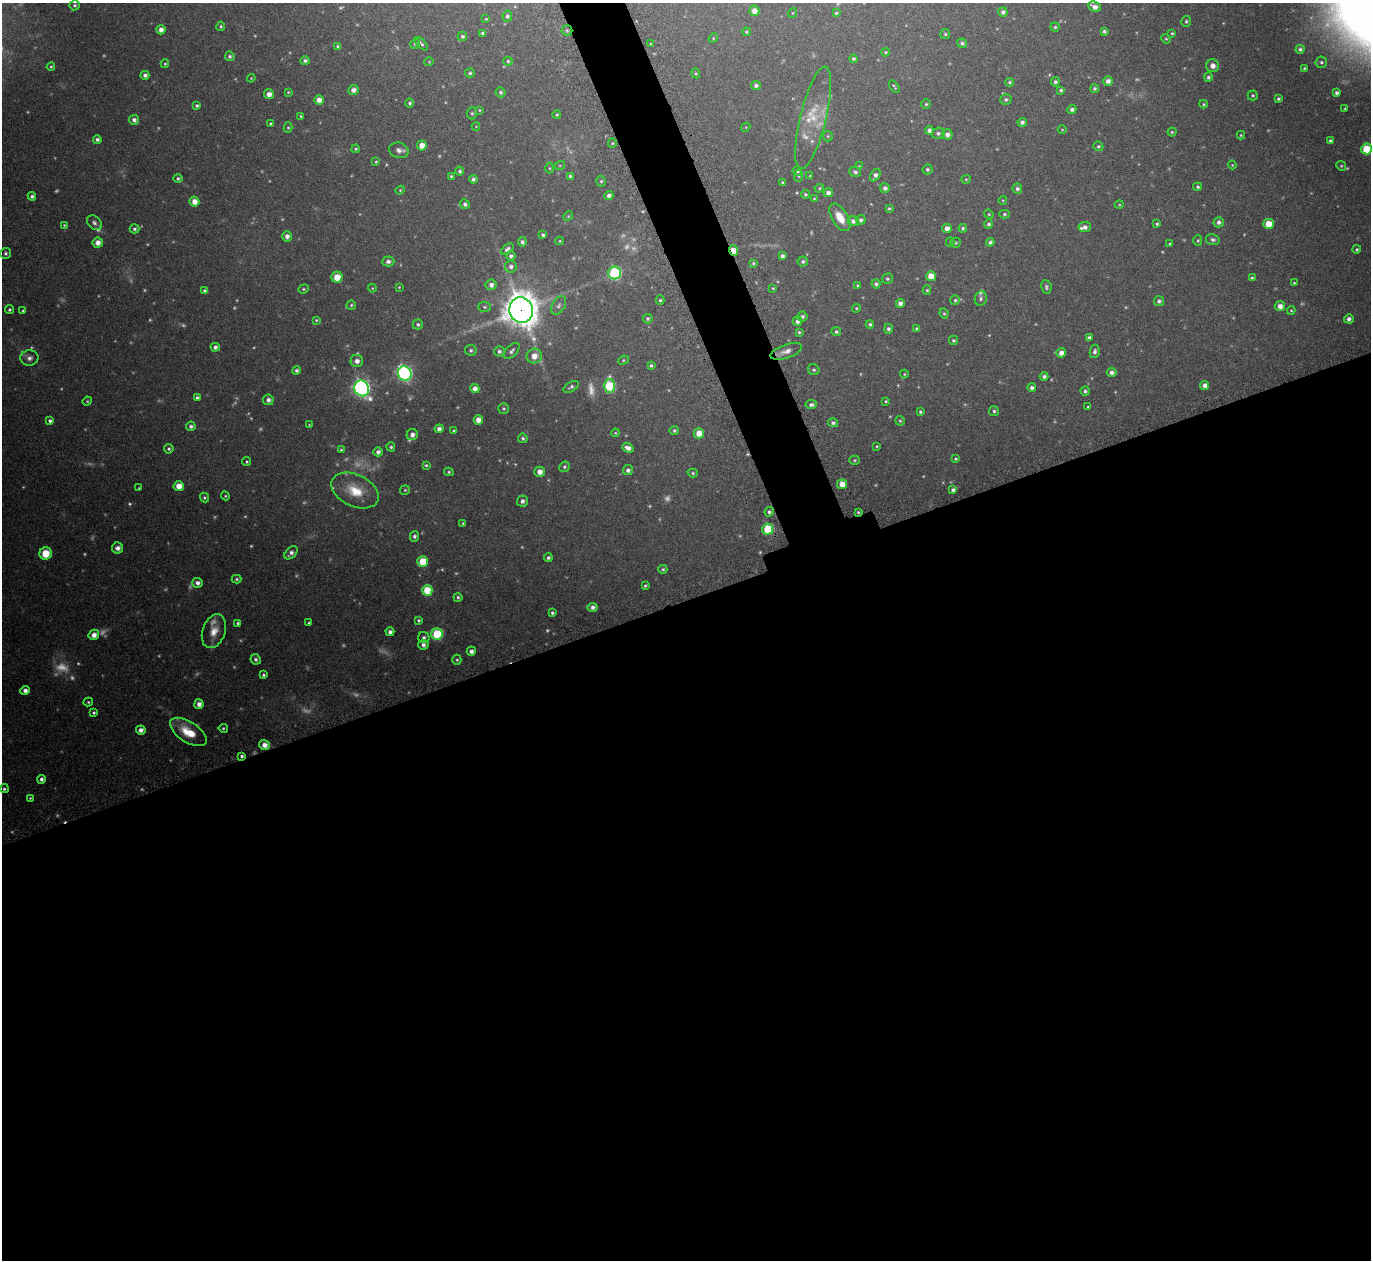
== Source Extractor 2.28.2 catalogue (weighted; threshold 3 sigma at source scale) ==
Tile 15 of 4 x 4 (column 3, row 4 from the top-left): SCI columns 2780-4148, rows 192-1449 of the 5561 x 5540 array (HDU 1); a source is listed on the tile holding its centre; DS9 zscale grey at full resolution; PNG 1373 x 1262 px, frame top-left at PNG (2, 3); each listed source drawn as its Kron ellipse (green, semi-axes under 4 px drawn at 4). Shown black and unused: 55% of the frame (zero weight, under 5 of 9 exposures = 4% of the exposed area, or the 3 px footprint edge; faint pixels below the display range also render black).
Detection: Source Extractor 2.28.2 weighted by HDU 2 'WHT'; one run over the whole footprint, this tile lists its part. Background 0.0837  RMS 0.0035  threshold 0.0144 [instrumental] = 3 sigma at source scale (4.09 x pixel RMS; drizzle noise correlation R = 1.36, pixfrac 0.8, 0.05/0.05 arcsec/px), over >= 5 px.
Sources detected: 420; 90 too faint to see at this stretch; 1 cosmic-ray / hot-pixel residue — neither listed nor drawn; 8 inside a brighter listed object's ellipse — not listed separately; the other 321 listed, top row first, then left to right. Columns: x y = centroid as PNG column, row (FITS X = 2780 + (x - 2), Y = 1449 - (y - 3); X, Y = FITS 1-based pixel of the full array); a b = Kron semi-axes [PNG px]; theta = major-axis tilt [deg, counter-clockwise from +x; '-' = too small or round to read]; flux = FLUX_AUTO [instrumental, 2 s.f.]
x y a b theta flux
75 5 5 5 - 0.64
1095 7 7 4 -24 2
754 11 5 5 - 2.4
1003 12 5 4 - 1.1
792 13 5 3 - 0.23
836 13 4 3 - 0.45
507 16 5 5 - 0.81
486 19 4 3 - 0.28
1186 21 5 5 - 0.53
221 26 5 4 - 0.45
1055 27 4 4 - 0.54
161 30 5 4 - 1.8
567 30 5 5 - 0.59
1104 31 4 3 - 0.73
746 32 4 4 - 0.47
482 33 4 4 - 0.54
1172 33 3 3 - 0.39
945 34 5 5 - 0.51
462 36 5 4 - 0.65
713 38 5 4 - 0.35
1166 39 5 4 - 0.42
962 43 5 4 - 0.83
415 44 5 4 - 0.54
421 44 8 4 -47 0.7
650 44 4 2 - 0.24
338 47 4 4 - 1.1
1300 49 4 4 - 0.76
886 52 4 3 - 0.39
230 56 5 4 - 0.73
853 59 4 4 - 0.68
305 61 5 4 - 0.85
508 61 4 4 - 0.51
429 62 4 4 - 0.32
1321 62 6 5 - 0.64
165 64 4 3 - 0.42
1213 66 6 6 - 1.8
51 67 4 3 - 0.36
1304 68 3 2 - 0.35
470 73 5 4 - 0.62
696 73 5 4 - 0.4
145 75 4 4 - 1.2
1208 77 5 4 - 0.79
251 78 4 3 - 0.32
1108 81 5 5 - 1.5
1010 82 4 4 - 0.61
1055 82 4 4 - 0.69
756 85 5 4 - 1.1
894 86 7 3 -54 0.45
1095 88 4 4 - 0.77
353 90 5 5 - 1.6
1061 90 4 3 - 0.61
288 92 4 3 - 0.35
501 92 5 5 - 0.78
1337 93 4 4 - 1
269 94 5 5 - 2.1
1253 95 5 5 - 0.53
1006 99 5 5 - 0.68
1278 99 3 3 - 0.66
319 100 5 4 - 2.3
410 103 5 4 - 0.63
926 104 4 4 - 0.46
1203 104 4 3 - 0.4
197 106 3 3 - 0.65
1345 108 3 2 - 0.29
1072 109 4 4 - 1.2
480 110 4 4 - 0.36
472 113 6 5 - 0.6
557 115 4 4 - 0.46
301 116 3 3 - 0.38
813 118 53 13 76 9.8
134 120 5 5 - 1.3
1022 122 4 4 - 1.1
271 124 3 3 - 0.52
476 126 4 3 - 0.2
746 127 4 3 - 0.27
288 128 5 4 - 0.46
929 130 4 4 - 1.3
1062 130 4 3 - 0.24
1172 132 4 4 - 0.48
938 133 6 5 - 0.85
947 134 5 5 - 1.5
1241 135 4 4 - 0.4
828 136 5 5 - 0.44
97 139 4 4 - 1
1330 141 4 3 - 0.65
612 143 5 4 - 0.41
422 146 5 5 - 3.5
1098 146 5 4 - 0.59
356 149 4 3 - 0.42
1366 149 5 5 - 11
399 150 10 7 -14 1.7
376 162 4 3 - 0.35
560 165 5 3 - 0.35
1232 165 4 3 - 0.32
859 166 4 3 - 0.29
1341 166 5 4 - 0.45
550 168 5 3 - 0.33
927 169 5 5 - 0.65
460 171 4 4 - 0.69
797 171 5 4 - 0.54
855 172 6 5 - 0.75
875 175 7 4 55 1.4
451 176 4 3 - 0.48
570 176 3 3 - 0.53
799 176 6 4 86 0.48
810 176 4 3 - 0.4
178 178 5 4 - 0.64
473 179 4 4 - 0.85
966 179 5 4 - 0.35
601 181 5 4 - 0.53
783 182 3 3 - 0.46
1198 187 4 4 - 0.72
819 188 5 4 - 0.41
885 188 5 5 - 1.1
1017 189 5 5 - 0.92
400 190 4 4 - 0.35
828 193 4 4 - 1.4
805 194 4 4 - 0.56
609 195 5 4 - 1.2
32 196 4 4 - 0.84
814 199 4 4 - 0.32
1003 200 4 3 - 0.27
194 202 5 5 - 2.7
465 204 5 4 - 0.81
1119 205 4 3 - 0.3
889 208 4 3 - 0.46
989 214 5 4 - 0.39
1004 214 5 4 - 0.51
568 216 5 4 - 0.42
840 217 15 8 -58 4.9
861 220 5 4 - 0.89
853 221 5 5 - 1.4
1219 222 5 5 - 1.2
94 223 8 6 -45 1.1
989 224 4 4 - 0.74
1157 224 4 4 - 0.54
1268 224 5 5 - 5.8
64 225 3 3 - 0.32
1085 227 6 5 - 1.4
947 228 5 4 - 2
963 228 4 4 - 0.55
134 229 5 4 - 0.74
543 235 4 4 - 0.84
287 236 5 5 - 1.5
1198 240 5 4 - 0.43
1213 240 7 5 -13 0.77
560 241 4 4 - 0.35
522 242 5 4 - 0.93
950 242 4 4 - 0.41
990 242 4 4 - 0.96
98 243 5 5 - 2.5
955 243 5 5 - 0.58
1170 244 3 2 - 0.35
507 249 7 4 38 1
1357 249 4 4 - 0.5
733 251 5 4 - 5.8
5 253 5 5 - 0.74
511 256 4 4 - 0.94
782 256 4 4 - 1.2
388 261 6 5 - 1
803 261 5 5 - 0.8
753 263 4 3 - 0.47
511 266 6 6 - 1.1
615 273 6 6 - 37
931 276 5 5 - 4.5
337 277 5 5 - 4.4
1252 278 4 3 - 0.5
887 279 5 5 - 0.6
1294 283 4 4 - 0.41
876 284 4 4 - 0.84
491 285 5 5 - 1.5
857 285 4 4 - 0.41
399 287 3 3 - 0.28
1046 287 7 5 -78 0.73
372 288 4 4 - 0.3
773 288 4 3 - 0.33
304 289 5 4 - 0.44
927 290 5 4 - 0.45
205 291 4 4 - 0.84
981 298 7 6 - 0.86
660 300 5 4 - 0.53
955 300 5 5 - 0.55
1159 301 5 5 - 0.9
900 303 4 4 - 1.6
351 305 5 4 - 0.48
559 305 10 6 59 1.1
1280 306 5 5 - 2.3
484 307 6 5 - 0.58
856 308 4 3 - 0.39
9 310 4 3 - 0.62
521 310 13 11 -65 690
1291 310 4 4 - 0.36
23 311 4 4 - 0.48
944 314 5 3 - 0.48
802 316 5 5 - 0.8
648 319 5 4 - 0.61
1349 319 5 4 - 1.2
316 320 4 3 - 0.4
797 321 4 4 - 1.1
418 324 5 5 - 0.73
870 324 4 4 - 0.66
888 329 5 4 - 0.87
917 329 4 3 - 0.68
799 332 4 3 - 0.47
836 332 5 4 - 0.68
1089 338 4 4 - 1.2
953 340 4 4 - 0.49
215 347 5 4 - 1.2
471 350 6 5 - 0.72
499 351 5 5 - 1
512 351 10 5 47 1
786 351 16 6 18 2.4
1095 351 7 5 80 0.9
1061 353 5 4 - 2.3
534 356 7 7 - 3.7
29 358 9 7 3 1.5
623 360 5 4 - 0.41
357 361 6 6 - 2
651 365 4 4 - 0.61
297 370 4 4 - 0.94
814 370 6 5 - 0.69
1112 372 5 4 - 1.3
405 373 7 6 - 86
904 374 4 4 - 0.34
1044 376 4 4 - 0.99
1205 385 4 4 - 1.7
609 386 7 5 -90 25
571 387 8 4 32 0.77
362 388 8 7 - 120
475 388 4 4 - 1.9
1032 388 4 4 - 1.1
1085 391 4 4 - 0.8
197 398 4 4 - 0.78
268 400 5 5 - 1.2
87 401 5 4 - 0.39
886 401 3 3 - 0.44
811 405 6 4 9 0.84
1088 407 3 3 - 0.4
504 408 5 5 - 0.54
994 411 5 5 - 0.64
920 412 4 4 - 0.6
478 420 5 4 - 2.6
50 421 4 4 - 0.92
900 421 5 4 - 0.44
833 423 5 4 - 0.81
309 425 3 3 - 0.27
191 426 5 4 - 1.1
439 429 4 4 - 1.5
674 430 5 4 - 0.66
454 431 4 3 - 0.54
615 433 4 4 - 0.32
699 433 5 5 - 4.1
412 435 6 5 - 1.6
523 438 5 4 - 0.68
877 446 4 3 - 0.34
391 447 4 4 - 0.58
628 448 6 4 -23 2
169 449 5 4 - 0.68
341 450 4 4 - 0.41
378 452 4 4 - 1.2
956 459 3 3 - 0.41
855 460 5 4 - 0.49
247 462 4 4 - 0.5
426 465 4 3 - 0.45
564 467 5 5 - 0.66
628 470 5 5 - 1.1
449 472 4 4 - 0.5
540 472 5 5 - 2.6
693 473 5 4 - 0.54
842 484 5 4 - 3
179 486 5 5 - 3.9
139 488 3 3 - 0.33
405 490 5 4 - 0.41
953 490 4 3 - 0.97
355 491 25 16 -25 9.2
225 496 4 4 - 0.36
204 498 5 4 - 0.6
522 501 5 5 - 1.2
769 512 4 4 - 0.76
858 512 3 3 - 0.41
463 523 4 4 - 0.44
768 529 5 5 - 16
414 536 5 4 - 0.92
118 548 5 5 - 1.7
46 553 6 6 - 7.3
291 553 8 5 42 1.4
548 558 4 4 - 0.7
423 561 5 5 - 10
663 569 4 4 - 0.5
237 579 5 4 - 0.51
197 583 5 5 - 1.5
645 586 3 3 - 0.46
427 590 5 5 - 9.5
458 597 4 4 - 0.61
593 607 5 4 - 1.2
552 613 4 3 - 0.65
419 620 3 3 - 0.6
238 623 4 3 - 0.62
309 623 3 3 - 0.56
214 631 17 11 70 4.4
390 632 4 4 - 1.5
437 634 5 5 - 21
94 635 5 5 - 2.4
424 638 6 5 - 0.94
423 645 5 5 - 1.2
471 651 4 4 - 1.6
256 659 5 5 - 0.86
457 660 5 4 - 0.53
264 675 4 3 - 0.64
25 690 4 4 - 1.7
88 702 5 4 - 0.46
199 704 5 4 - 2
94 713 4 4 - 0.62
223 728 5 4 - 0.48
141 730 5 4 - 1.8
188 732 21 10 -33 9
264 745 5 5 - 2.6
242 756 4 3 - 0.76
41 779 4 4 - 1.1
4 789 4 4 - 0.64
30 798 4 4 - 0.39
Overlapping masked pixels (flux is a lower limit): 5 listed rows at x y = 567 30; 733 251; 521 310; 858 512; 242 756
Isophote crosses this tile's border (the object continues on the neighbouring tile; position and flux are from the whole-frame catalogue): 1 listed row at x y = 1366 149